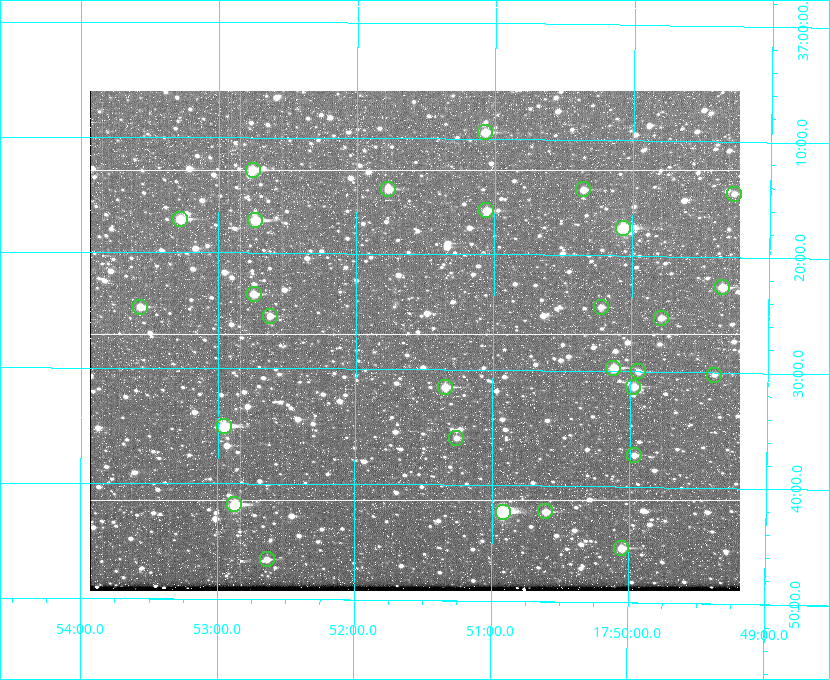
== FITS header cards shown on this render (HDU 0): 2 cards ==
NAXIS1  =                  650
NAXIS2  =                  500

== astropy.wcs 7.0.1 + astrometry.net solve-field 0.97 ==
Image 650 x 500 px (HDU 0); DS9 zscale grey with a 90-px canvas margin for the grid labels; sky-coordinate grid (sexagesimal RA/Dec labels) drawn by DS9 from the SOLVED WCS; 28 Tycho-2 reference stars matched to detected sources circled (green)
Header WCS: none
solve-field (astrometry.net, Tycho-2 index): SOLVED blind (the file carries no WCS)
Solved WCS: RA---TAN-SIP/DEC--TAN-SIP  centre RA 17:51:34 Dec +37:28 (267.89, +37.46 deg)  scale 5.2 arcsec/px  FOV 56.3' x 43.3'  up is +180 deg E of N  parity flipped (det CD > 0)
(file carries no celestial WCS; the grid is the blind solution)
Tycho-2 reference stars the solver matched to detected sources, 28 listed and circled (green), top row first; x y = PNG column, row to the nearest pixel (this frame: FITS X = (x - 90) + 1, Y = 500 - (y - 91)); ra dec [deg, ICRS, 3 dp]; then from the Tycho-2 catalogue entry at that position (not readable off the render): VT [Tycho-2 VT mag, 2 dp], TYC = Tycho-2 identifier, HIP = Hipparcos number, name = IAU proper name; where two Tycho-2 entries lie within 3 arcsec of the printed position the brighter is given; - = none
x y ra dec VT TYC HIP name
485 132 267.768 +37.157 9.98 2620-745-1 - -
253 170 268.189 +37.213 9.71 2620-542-1 - -
388 189 267.943 +37.240 10.39 2620-505-1 - -
583 189 267.589 +37.238 11.09 2619-212-1 - -
734 194 267.316 +37.242 12.03 2619-611-1 - -
486 210 267.764 +37.270 10.17 2620-784-1 - -
180 219 268.319 +37.285 9.88 2620-536-1 - -
255 220 268.183 +37.286 8.98 2620-786-1 87506 -
623 228 267.517 +37.293 8.96 2619-379-1 - -
722 287 267.335 +37.377 10.60 2619-634-1 - -
254 294 268.186 +37.393 10.44 2620-175-1 - -
140 307 268.392 +37.412 10.60 2620-800-1 - -
601 307 267.555 +37.408 11.50 2619-358-1 - -
270 316 268.156 +37.424 11.25 2620-712-1 - -
661 318 267.445 +37.422 11.17 2619-451-1 - -
613 368 267.531 +37.495 10.07 2619-274-1 - -
638 371 267.485 +37.500 11.33 2619-40-1 - -
714 375 267.347 +37.503 12.15 3088-638-1 - -
445 387 267.836 +37.525 9.96 3089-889-1 - -
633 387 267.494 +37.522 10.35 3088-270-1 - -
224 426 268.239 +37.584 8.64 3089-755-1 - -
456 438 267.815 +37.598 11.54 3089-1081-1 - -
634 455 267.491 +37.621 11.40 3088-1284-1 - -
234 504 268.219 +37.697 8.93 3089-671-1 - -
545 511 267.652 +37.703 11.04 3089-693-1 - -
503 512 267.730 +37.705 8.13 3089-1203-1 87349 -
621 548 267.512 +37.755 10.10 3089-2332-1 - -
267 559 268.159 +37.775 11.22 3089-2245-1 - -